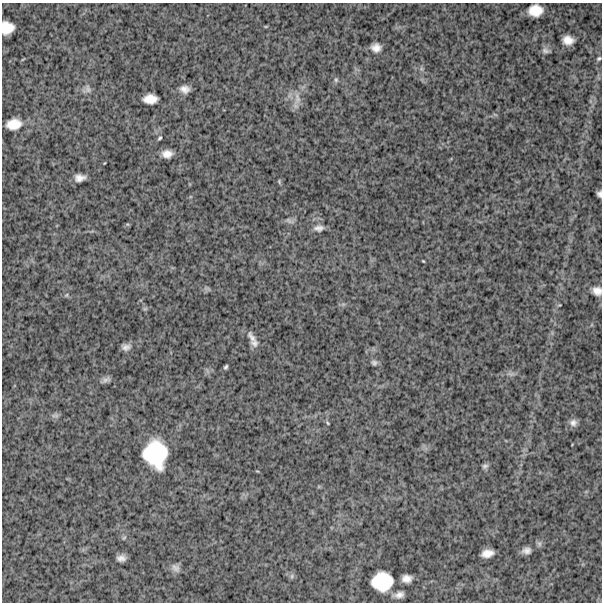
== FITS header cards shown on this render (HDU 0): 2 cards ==
NAXIS1  =                  600
NAXIS2  =                  600

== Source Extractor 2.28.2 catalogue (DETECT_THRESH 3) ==
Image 600 x 600 px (HDU 0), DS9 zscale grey, 1 PNG px = 1 image px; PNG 604 x 604 px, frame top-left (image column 1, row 600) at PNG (2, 3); no overlay
Background 1320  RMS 300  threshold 910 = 3 sigma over >= 5 px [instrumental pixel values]
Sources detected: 48; all 48 listed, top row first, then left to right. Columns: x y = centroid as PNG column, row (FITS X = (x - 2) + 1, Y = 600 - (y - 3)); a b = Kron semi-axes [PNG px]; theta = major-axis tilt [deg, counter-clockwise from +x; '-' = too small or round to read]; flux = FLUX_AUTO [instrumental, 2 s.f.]
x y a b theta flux
535 10 13 10 8 3.5e+05
266 26 5 3 - 1.7e+04
7 28 12 11 - 3.4e+05
568 40 10 8 -5 2.0e+05
376 48 9 8 - 1.6e+05
545 51 11 6 -13 6.8e+04
599 58 5 4 - 3.0e+04
23 59 5 3 - 1.7e+04
422 69 7 4 -70 3.9e+04
336 80 7 6 - 4.1e+04
87 89 12 9 50 1.0e+05
185 89 10 8 -8 1.4e+05
297 98 19 8 -87 1.8e+05
150 99 13 8 1 2.5e+05
14 124 16 11 8 3.1e+05
160 138 6 4 51 3.0e+04
167 154 9 7 0 1.7e+05
80 178 10 6 4 1.4e+05
279 181 6 4 -80 2.5e+04
599 194 6 5 - 6.1e+04
289 221 12 6 -28 6.5e+04
319 228 13 9 7 1.2e+05
423 261 4 2 - 1.7e+04
207 288 8 4 0 4.5e+04
597 291 11 10 - 1.5e+05
66 295 5 5 - 3.0e+04
559 305 5 3 - 2.0e+04
145 309 7 4 1 3.0e+04
251 337 19 8 -55 1.5e+05
126 347 10 7 5 1.0e+05
374 363 8 7 - 6.2e+04
226 367 4 3 - 3.6e+04
511 374 11 5 -13 6.7e+04
106 380 12 6 24 7.7e+04
55 415 10 6 0 6.0e+04
328 423 6 4 -50 2.3e+04
573 423 10 10 - 1.1e+05
155 454 25 20 -79 1.3e+06
485 466 8 7 - 5.4e+04
539 544 8 6 -89 5.5e+04
526 550 9 7 10 1.1e+05
487 553 11 7 12 1.9e+05
121 558 8 6 7 1.1e+05
176 568 12 9 -41 9.9e+04
292 576 6 6 - 4.7e+04
407 578 9 7 2 1.5e+05
382 581 20 18 7 7.7e+05
399 595 12 7 11 1.3e+05
At the frame edge (FLAGS 8, measured only in part): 4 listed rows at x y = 7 28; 599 58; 599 194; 597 291